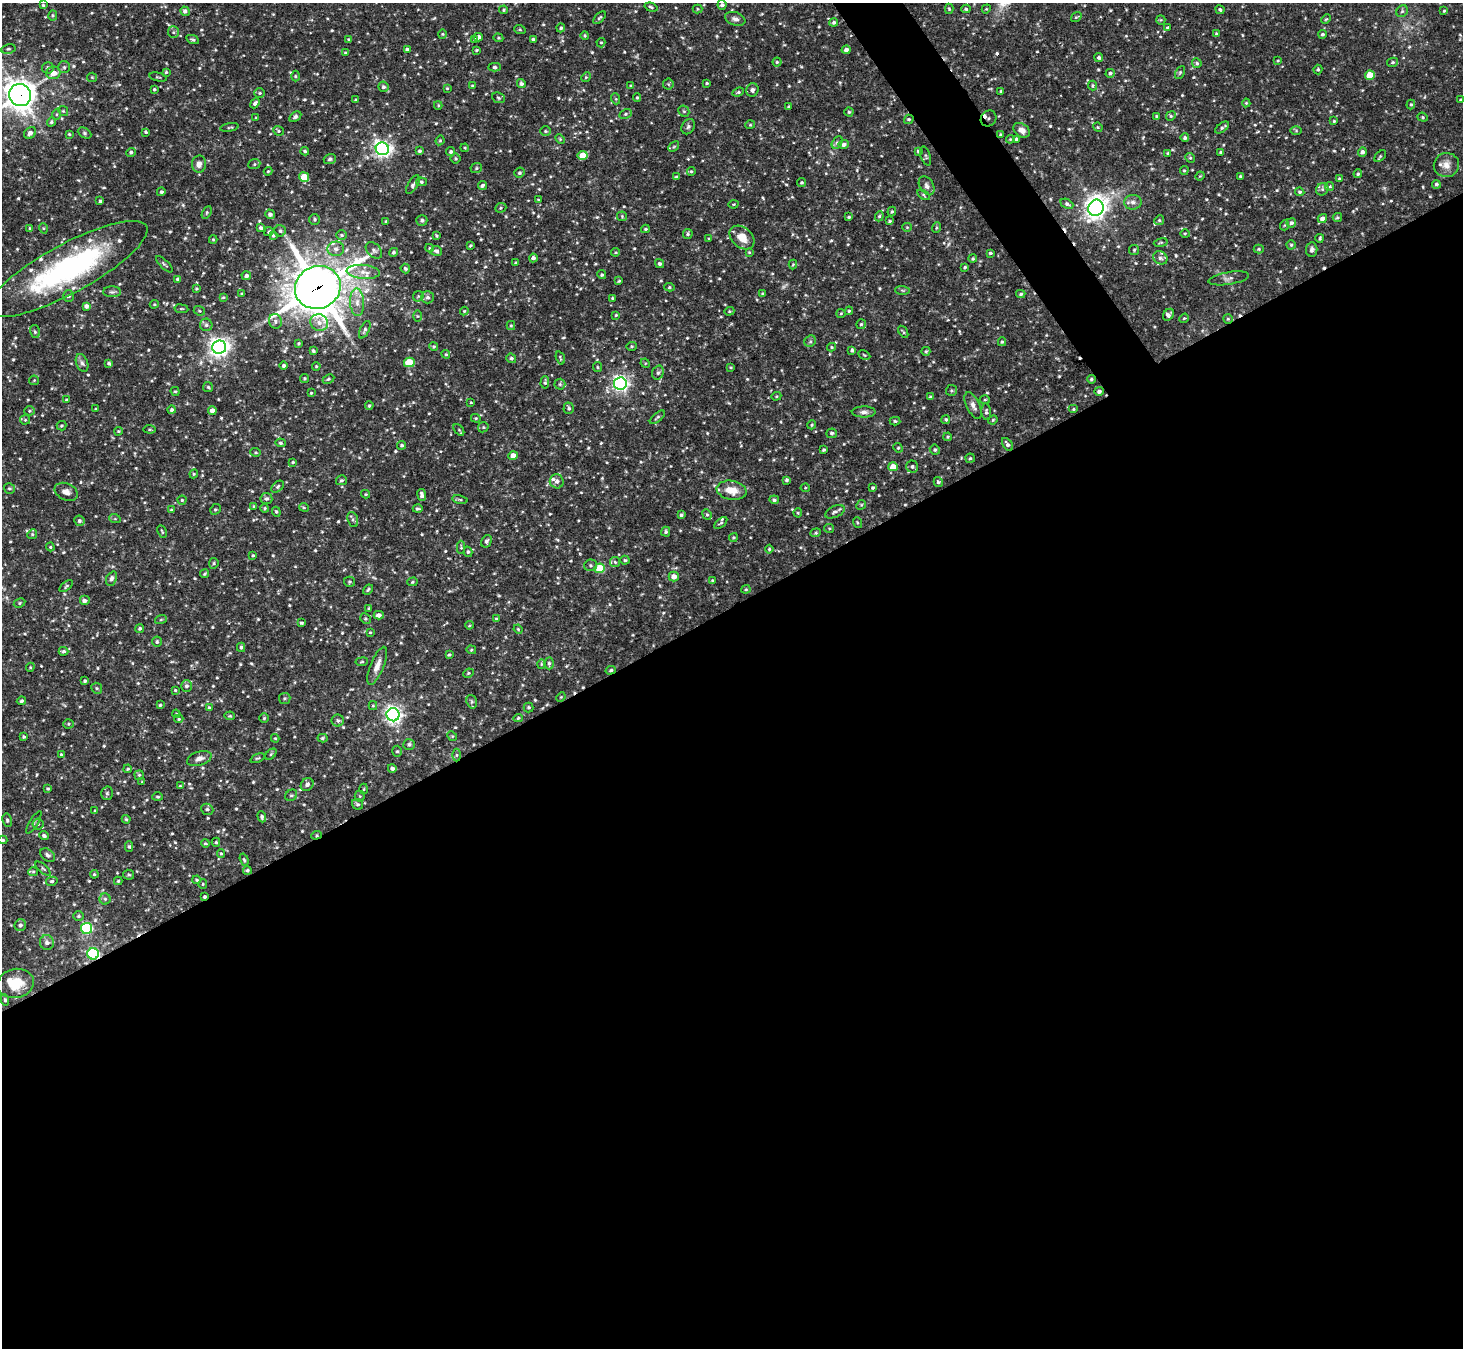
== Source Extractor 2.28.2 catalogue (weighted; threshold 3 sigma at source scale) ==
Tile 15 of 4 x 4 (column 3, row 4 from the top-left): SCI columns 2923-4383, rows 295-1640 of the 5843 x 5836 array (HDU 1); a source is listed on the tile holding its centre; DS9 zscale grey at full resolution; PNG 1465 x 1350 px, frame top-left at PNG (2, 3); each listed source drawn as its Kron ellipse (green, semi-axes under 4 px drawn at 4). Shown black and unused: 57% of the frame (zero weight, under 2 of 3 exposures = <1% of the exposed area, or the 3 px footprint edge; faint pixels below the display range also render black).
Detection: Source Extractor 2.28.2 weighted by HDU 2 'WHT'; one run over the whole footprint, this tile lists its part. Background 0.123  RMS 0.0073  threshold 0.033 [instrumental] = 3 sigma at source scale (4.5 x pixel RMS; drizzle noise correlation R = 1.50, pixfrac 1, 0.05/0.05 arcsec/px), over >= 5 px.
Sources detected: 750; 2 too faint to see at this stretch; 8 cosmic-ray / hot-pixel residue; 1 long thin detection or spike segment (spike, bleed or trail) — neither listed nor drawn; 13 inside a brighter listed object's ellipse — not listed separately; of the other 726, all 500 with FLUX_AUTO >= 0.732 (the completeness limit of this list) listed and drawn (226 fainter detections not listed), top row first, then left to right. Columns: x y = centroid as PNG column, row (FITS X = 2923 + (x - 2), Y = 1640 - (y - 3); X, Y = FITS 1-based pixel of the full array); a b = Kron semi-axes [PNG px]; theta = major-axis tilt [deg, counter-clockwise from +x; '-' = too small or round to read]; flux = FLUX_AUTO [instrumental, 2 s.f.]
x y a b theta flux
43 5 3 3 - 0.86
722 5 5 4 - 1.8
651 7 6 3 -17 1.1
697 9 5 4 - 0.84
949 9 5 4 - 0.86
966 9 4 4 - 1.1
986 9 5 3 - 0.79
504 10 4 3 - 0.9
1220 10 4 4 - 1.2
185 11 5 4 - 1.9
1402 11 6 5 - 1.4
1444 11 4 3 - 0.82
53 15 5 4 - 0.99
1076 17 6 3 35 0.81
600 18 8 4 42 1.3
735 19 10 6 -19 2.6
1326 19 5 3 - 0.76
1161 20 5 4 - 0.79
834 22 4 4 - 1.5
561 28 4 4 - 1.3
1168 28 4 3 - 1.4
520 30 6 4 -19 0.81
173 32 6 5 - 1.3
442 34 4 4 - 0.79
1216 34 4 3 - 0.99
1323 34 4 4 - 1.4
585 36 4 3 - 0.8
478 37 4 4 - 2.9
498 38 5 4 - 0.87
193 39 6 4 -24 1.3
533 39 4 3 - 1.3
349 40 4 3 - 1.1
475 40 4 4 - 1.1
601 43 5 4 - 0.89
8 49 7 4 9 1.2
407 49 4 3 - 1.3
476 50 4 3 - 0.74
846 50 4 4 - 2.5
346 53 4 3 - 0.98
1099 57 4 4 - 1.7
1278 61 4 3 - 0.74
777 62 4 4 - 0.95
1393 62 5 4 - 1.3
1197 63 5 4 - 1.2
64 67 6 6 - 1.4
495 67 6 4 -3 1.3
48 68 6 5 - 1.6
1318 70 5 4 - 1.1
166 72 4 4 - 1
1180 72 7 4 63 1.1
53 73 7 6 - 6.7
1110 73 5 4 - 1.5
1370 75 5 4 - 17
295 76 5 3 - 0.79
92 77 5 4 - 0.76
158 77 9 3 -12 0.77
586 77 5 4 - 0.84
707 83 3 2 - 0.84
521 84 4 4 - 1.9
668 84 5 5 - 1
472 86 4 3 - 0.82
631 86 4 3 - 0.83
1093 86 5 4 - 1.1
383 87 5 5 - 1.9
447 88 3 3 - 0.75
154 89 4 4 - 0.97
752 90 7 6 - 2
1001 91 3 3 - 0.89
738 92 6 4 20 1.1
260 93 5 4 - 1.1
20 95 11 10 - 840
637 97 4 3 - 0.9
498 98 7 5 -23 1.2
616 99 5 3 - 0.77
356 100 3 2 - 0.74
1461 100 3 3 - 0.85
255 103 5 4 - 2.1
1246 103 4 4 - 0.79
1411 104 5 4 - 0.92
438 105 4 4 - 0.8
788 106 3 3 - 0.78
63 111 5 4 - 0.93
684 111 6 5 - 1.1
849 112 4 4 - 0.94
57 114 6 3 71 0.98
625 114 6 4 27 1.2
1157 116 4 3 - 1
1171 116 5 4 - 0.97
295 117 6 4 33 1.6
1423 117 5 4 - 1
256 118 3 3 - 0.73
988 118 8 7 - 4.4
909 119 5 4 - 1.1
1334 121 3 3 - 0.84
51 122 5 4 - 1.3
750 125 5 4 - 0.93
230 127 9 3 10 0.94
688 127 8 6 57 1.8
1098 127 5 4 - 0.83
1222 127 8 3 36 1.5
1022 130 9 6 -34 3.9
278 131 5 4 - 1.2
545 131 5 4 - 0.98
1296 131 6 4 -1 0.89
146 132 3 3 - 0.89
30 133 7 5 44 3.1
84 133 7 5 -28 1.2
69 134 3 3 - 0.76
1001 134 4 4 - 0.84
1185 138 4 4 - 1.5
560 139 6 3 -46 0.76
1010 139 4 4 - 0.75
1016 139 3 3 - 1.3
440 140 5 3 - 0.99
837 142 7 5 62 1.5
844 145 5 4 - 2.4
674 147 6 4 43 0.89
465 148 4 3 - 0.73
382 149 7 6 - 270
305 151 4 3 - 1.3
419 151 4 3 - 1.4
918 151 4 3 - 0.9
131 152 4 4 - 1.4
451 152 4 4 - 1.5
1220 152 3 3 - 0.9
1362 152 5 4 - 2.6
1168 153 4 4 - 1
583 156 5 4 - 16
926 156 10 5 -71 1.3
1380 156 7 4 43 1.2
1190 158 5 4 - 0.9
330 159 6 5 - 1.4
456 159 5 5 - 1
199 164 8 7 - 3.4
254 164 6 5 - 1.2
1446 165 13 12 - 5.6
476 168 6 5 - 1.2
1184 170 4 4 - 0.92
268 171 4 3 - 0.85
691 172 4 4 - 0.94
519 173 5 4 - 1.2
1358 174 4 4 - 1.1
1200 176 5 4 - 0.8
1241 176 3 3 - 1.3
304 177 5 4 - 13
676 177 4 3 - 0.9
1339 179 4 4 - 1.1
421 182 5 4 - 1
802 182 4 4 - 1.1
1436 184 4 4 - 1.5
413 185 10 5 59 1.9
482 185 5 3 - 1.3
927 186 10 7 -58 2.7
1330 186 4 4 - 1.1
1322 189 6 6 - 1.9
161 192 4 4 - 1.3
1300 192 5 4 - 1.2
923 195 7 4 -35 0.99
538 200 4 3 - 0.76
100 201 3 3 - 0.86
1133 202 9 7 2 3.1
734 204 5 3 - 0.74
1067 204 7 4 -26 1.8
501 208 6 4 22 0.98
1096 208 8 7 - 490
207 212 7 4 60 0.94
892 212 5 4 - 0.94
270 214 5 4 - 2.3
622 216 5 5 - 0.82
879 216 5 4 - 1.1
849 217 4 3 - 0.92
1337 217 4 3 - 0.91
315 219 5 5 - 1.3
1322 219 5 4 - 3.9
422 220 5 5 - 1.6
1159 220 5 4 - 0.94
386 221 4 3 - 0.8
889 221 3 3 - 0.9
1291 223 5 4 - 2.1
1285 225 5 3 - 0.74
907 227 5 4 - 0.83
30 228 4 4 - 0.73
43 228 5 3 - 0.74
261 228 4 4 - 1.6
937 228 5 4 - 1.1
645 229 4 3 - 1
280 231 6 5 - 1.5
269 232 5 3 - 1.1
688 234 5 4 - 1.3
1185 234 4 4 - 0.83
273 235 4 4 - 1.2
341 235 5 4 - 1.2
436 236 4 4 - 0.96
742 238 14 10 -41 9.4
1320 238 4 3 - 0.97
709 239 4 3 - 0.83
213 240 4 4 - 0.78
1161 243 7 3 9 0.88
470 245 3 3 - 0.83
1291 245 4 4 - 0.91
430 248 4 4 - 0.91
336 249 8 7 - 3.1
1259 249 5 4 - 0.95
374 250 9 6 -46 2.3
1134 250 5 5 - 0.98
1312 250 7 5 83 2.1
436 251 5 5 - 1.9
393 252 4 4 - 1
616 252 4 3 - 0.83
749 252 4 4 - 0.74
990 253 3 3 - 0.98
533 258 4 4 - 2
1160 258 7 6 - 2.4
973 259 4 4 - 1
516 263 4 3 - 0.82
164 264 11 3 -44 1.2
660 264 4 4 - 1.6
793 265 5 4 - 0.74
965 267 3 3 - 1
68 269 90 24 29 150
405 269 5 4 - 1.2
363 272 16 7 -5 6.2
602 275 4 4 - 1.2
246 276 5 4 - 2.4
1229 278 20 6 9 3.6
178 279 4 3 - 1.3
619 281 4 3 - 0.92
318 287 23 21 25 2200
669 287 5 4 - 1.1
196 289 4 4 - 0.92
902 290 7 4 -1 1.1
112 292 9 5 0 1.5
242 293 4 3 - 0.74
763 294 4 4 - 1
1021 294 4 3 - 1.3
68 296 6 5 - 2
418 296 6 5 - 0.98
223 297 3 3 - 0.83
428 297 6 6 - 2
612 298 4 3 - 0.79
357 302 14 7 -87 5.9
154 304 4 3 - 0.79
86 306 4 4 - 2.6
181 309 7 3 -8 0.77
199 311 6 4 -21 0.92
464 311 4 4 - 0.77
729 311 5 4 - 0.82
849 311 4 3 - 0.8
841 313 4 4 - 0.81
616 315 3 3 - 0.76
1168 315 6 5 - 2.1
417 316 5 4 - 0.82
1184 318 5 4 - 0.85
1228 319 5 4 - 0.97
275 321 7 6 - 1.9
319 323 9 8 - 4.3
861 324 5 5 - 1.1
206 325 6 6 - 1.9
511 325 4 4 - 0.8
365 330 9 4 64 1.8
35 332 6 5 - 1.1
903 332 7 3 -58 0.94
810 341 6 5 - 1.4
1002 342 4 4 - 0.99
298 343 4 3 - 0.89
434 346 4 4 - 0.92
631 346 5 4 - 0.85
219 347 7 6 - 400
832 347 4 4 - 0.84
852 350 4 3 - 1.5
313 351 4 3 - 1.2
926 351 4 4 - 1.1
446 354 4 4 - 0.86
864 355 6 4 -26 0.84
511 358 5 4 - 1.6
560 358 7 3 -73 0.89
409 362 5 5 - 25
82 363 9 5 -69 2.1
109 363 4 3 - 1.4
645 363 5 4 - 0.74
284 366 4 4 - 1.4
316 366 4 3 - 0.77
597 367 5 4 - 0.93
731 367 4 3 - 0.75
658 372 7 5 73 1.8
304 378 4 4 - 0.87
328 379 6 4 27 1.1
1091 379 4 4 - 1.3
34 380 5 4 - 0.8
545 382 6 4 87 1.3
620 383 6 6 - 240
560 384 5 5 - 1.1
208 387 5 5 - 1.1
952 390 5 5 - 1.1
175 391 5 4 - 0.85
1099 391 4 4 - 2.1
311 393 3 3 - 0.77
776 396 5 4 - 0.8
930 397 4 3 - 1.2
67 400 3 3 - 0.91
985 400 5 3 - 0.73
471 402 3 2 - 0.73
369 405 4 3 - 0.88
973 405 14 6 -64 3.8
569 408 6 5 - 1.6
96 409 3 2 - 0.81
1073 409 5 4 - 0.9
172 410 4 4 - 1.7
212 410 4 4 - 3.7
30 411 5 4 - 1.1
864 412 12 5 0 2.6
986 412 8 4 -86 1.5
657 417 9 4 40 1.4
476 418 5 4 - 0.8
946 419 4 4 - 1.2
25 420 5 5 - 0.85
993 420 5 4 - 0.82
895 421 5 4 - 0.99
812 425 4 4 - 0.8
61 426 5 4 - 1.1
483 427 5 5 - 1.1
149 429 6 4 -6 0.92
459 430 7 4 -50 0.87
118 431 4 3 - 0.8
832 433 5 4 - 1.5
948 437 4 3 - 0.89
280 443 5 4 - 1.2
1007 444 7 4 -56 2.3
402 445 4 4 - 1.5
898 448 5 4 - 0.91
824 450 3 3 - 1.3
935 450 5 4 - 1.2
256 452 5 4 - 0.8
513 456 4 4 - 6.7
970 458 5 4 - 1.1
293 462 4 3 - 0.93
912 466 6 6 - 1.8
893 467 5 4 - 10
194 474 4 4 - 0.82
341 480 5 5 - 1.1
786 480 4 3 - 1.2
557 481 7 7 - 2.8
938 482 5 4 - 1.6
278 487 7 5 42 1.2
9 488 5 5 - 1.4
805 488 4 4 - 0.78
873 488 4 4 - 1.1
732 490 15 9 -9 9.6
66 492 12 8 -25 4.1
366 494 4 4 - 0.75
422 495 6 4 -82 2.4
266 499 6 5 - 1.9
460 499 8 4 -9 1.1
182 500 4 4 - 0.78
774 500 5 4 - 1.4
861 505 5 4 - 0.83
254 506 4 4 - 0.75
304 507 5 3 - 0.82
265 508 4 4 - 0.86
215 509 6 5 - 1.1
418 509 5 3 - 1.3
171 510 4 4 - 0.88
276 512 5 4 - 0.94
835 512 10 5 25 2.2
798 513 4 4 - 0.83
707 514 5 4 - 1.1
681 515 4 3 - 1.3
115 519 6 4 -19 0.81
353 520 8 5 -71 1.7
79 521 5 5 - 1.7
721 523 8 4 41 0.98
857 523 5 3 - 0.77
829 528 5 4 - 0.88
162 531 6 3 -63 0.86
666 532 5 4 - 1.3
816 533 5 4 - 0.95
32 534 5 4 - 1.1
733 537 4 4 - 0.86
487 541 7 5 59 2
50 547 4 4 - 0.84
461 547 7 4 -90 0.92
769 549 4 4 - 0.89
468 552 5 4 - 1.1
253 555 4 3 - 0.83
625 560 4 4 - 0.86
615 562 5 5 - 1.1
214 563 5 4 - 1
590 565 6 6 - 1.4
600 568 5 5 - 29
205 574 4 3 - 0.9
674 577 5 5 - 6.1
111 579 7 5 67 2.3
712 581 4 3 - 0.87
349 582 5 5 - 1.1
412 582 5 4 - 0.88
66 586 8 4 40 1
368 589 5 3 - 1.1
746 589 4 4 - 0.87
84 601 5 5 - 2.7
19 603 6 4 28 1.1
369 608 4 3 - 0.87
379 615 5 4 - 2.5
161 619 6 4 20 0.91
365 619 6 5 - 0.99
496 619 4 3 - 0.81
301 623 4 3 - 1.1
469 625 4 3 - 0.73
140 628 4 4 - 1.4
518 629 5 4 - 0.81
370 632 4 4 - 0.83
157 642 5 5 - 1.4
241 647 5 4 - 1.3
471 650 5 4 - 0.92
63 651 5 4 - 1.5
449 655 3 3 - 0.92
362 662 6 3 9 0.77
549 663 6 4 -89 1.3
541 664 5 4 - 0.94
377 666 20 6 68 5.8
30 667 4 4 - 0.76
611 670 5 4 - 1.1
468 673 5 4 - 0.92
85 681 3 3 - 1.3
187 686 6 5 - 1.9
97 688 6 5 - 1.2
175 690 4 3 - 0.74
561 697 5 4 - 0.73
285 698 6 5 - 1.2
21 701 4 3 - 1.4
472 702 7 5 -73 1.3
160 705 4 3 - 0.87
373 706 4 4 - 0.75
209 707 4 3 - 0.87
529 707 5 5 - 1
176 714 4 3 - 0.73
393 715 6 6 - 290
230 716 5 4 - 0.79
264 718 4 4 - 0.97
518 718 5 4 - 0.82
179 719 5 4 - 0.79
338 720 6 6 - 2.1
68 724 5 4 - 0.97
452 736 5 4 - 0.88
24 737 3 3 - 1.1
275 738 4 4 - 0.76
322 738 5 4 - 1.1
409 744 6 5 - 1.6
397 751 5 5 - 1.2
271 754 6 4 45 0.87
61 755 4 4 - 1.1
456 755 6 4 90 1.3
199 758 12 7 18 4.2
258 758 8 4 24 1.1
392 768 4 4 - 2.2
128 769 4 3 - 0.88
139 775 5 4 - 0.93
142 782 4 3 - 0.73
307 784 7 6 - 2.6
180 786 4 4 - 0.8
48 789 4 4 - 0.9
364 789 5 3 - 0.74
107 793 7 5 -88 1.4
291 795 6 5 - 1.3
360 796 5 5 - 0.97
158 797 5 4 - 0.94
357 804 6 5 - 1.3
207 809 6 5 - 1.7
95 811 4 3 - 0.94
262 817 6 4 -70 2
126 819 4 4 - 0.94
7 820 7 4 -80 1.2
34 822 13 4 59 1.5
38 824 5 5 - 1.4
316 835 5 4 - 1.1
44 836 5 4 - 1.8
3 840 4 4 - 0.94
216 842 4 4 - 1
205 843 4 3 - 0.73
129 847 5 4 - 1.2
221 854 4 4 - 0.78
48 855 8 5 -37 2
244 860 6 4 -72 0.96
43 869 9 3 -42 1.1
247 870 4 4 - 1.2
33 872 5 4 - 0.91
94 874 4 4 - 0.88
129 875 5 5 - 1.2
197 880 4 3 - 0.91
52 881 6 4 14 1.1
118 881 4 4 - 0.85
203 884 5 4 - 0.8
204 897 3 3 - 1.3
105 899 5 5 - 1.2
79 916 5 4 - 1
20 925 6 5 - 2.2
86 928 5 5 - 85
47 943 7 7 - 3
93 954 6 5 - 100
16 983 18 14 11 17
5 1000 5 4 - 1.1
Overlapping masked pixels (flux is a lower limit): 9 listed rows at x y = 20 95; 988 118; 909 119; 318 287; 611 670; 316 835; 204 897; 93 954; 16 983
Isophote crosses this tile's border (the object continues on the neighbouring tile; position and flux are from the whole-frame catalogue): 6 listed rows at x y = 722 5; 8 49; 20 95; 68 269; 3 840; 16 983